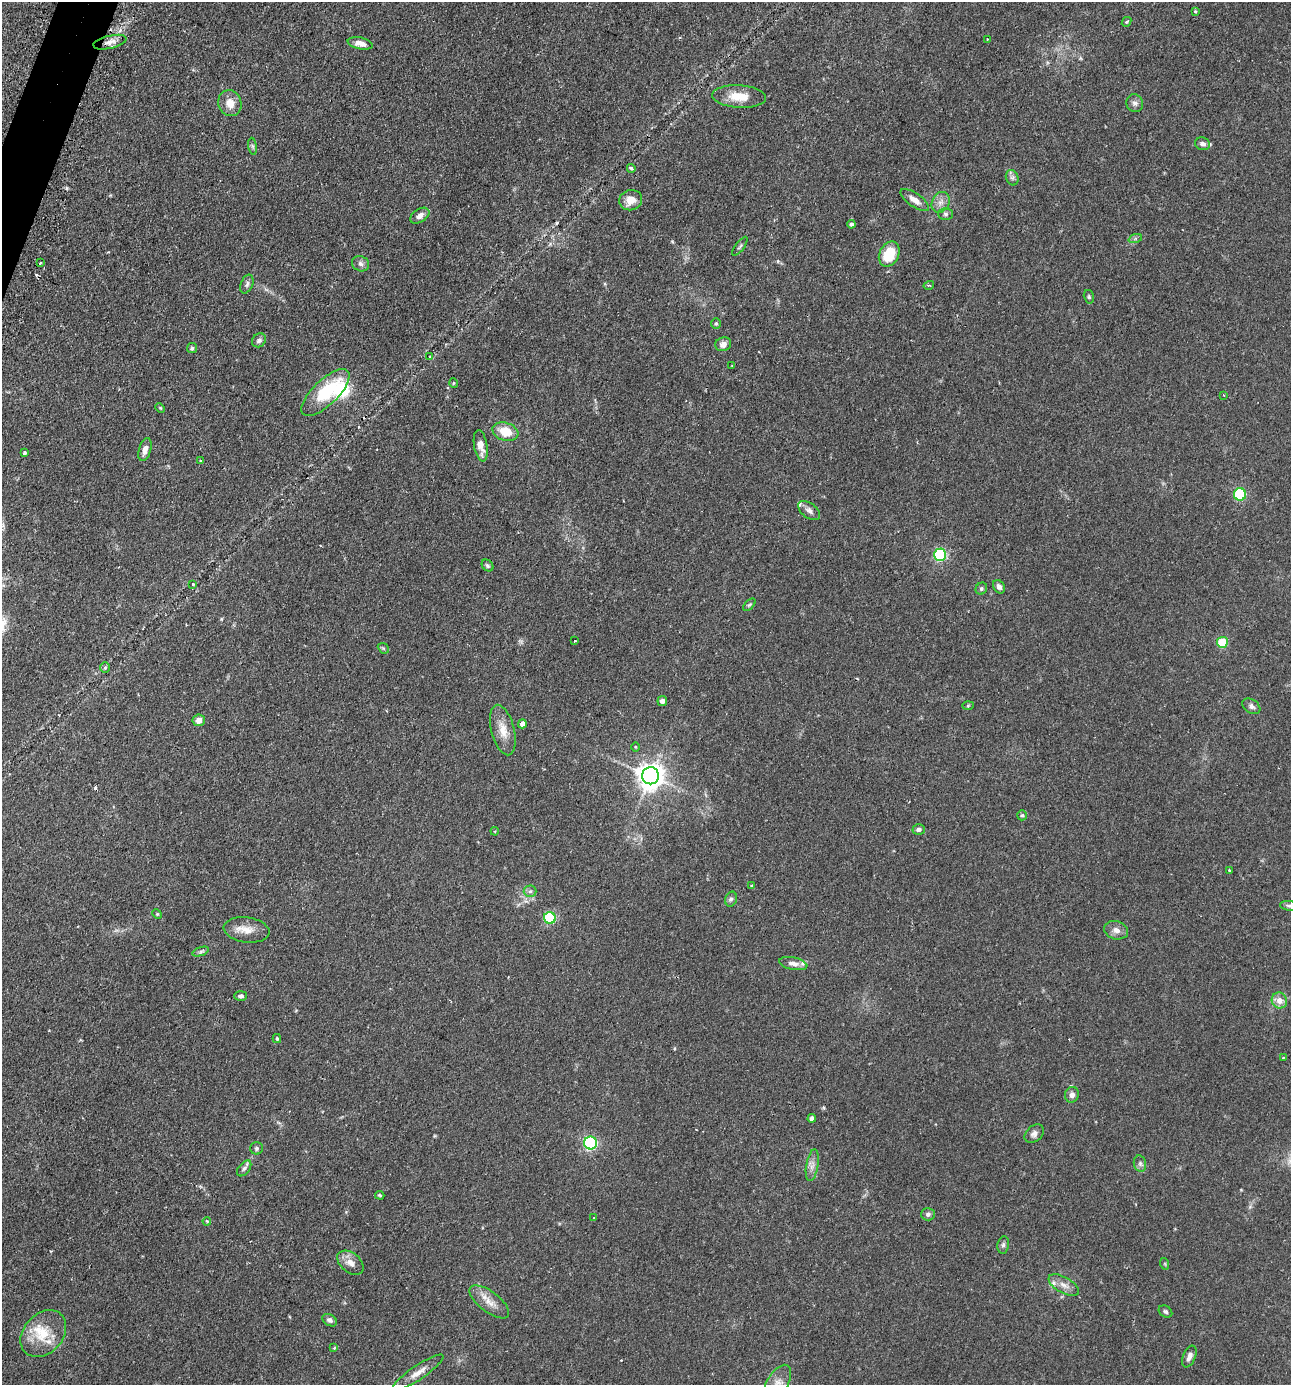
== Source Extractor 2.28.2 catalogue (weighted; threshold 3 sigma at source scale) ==
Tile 11 of 4 x 4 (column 3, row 3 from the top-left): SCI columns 2748-4036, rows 1423-2805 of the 5630 x 5612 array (HDU 1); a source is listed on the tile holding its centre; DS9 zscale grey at full resolution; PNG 1293 x 1387 px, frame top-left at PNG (2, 2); each listed source drawn as its Kron ellipse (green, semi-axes under 4 px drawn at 4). Shown black and unused: <1% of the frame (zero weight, under 2 of 3 exposures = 4% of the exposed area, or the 3 px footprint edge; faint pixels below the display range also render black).
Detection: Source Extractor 2.28.2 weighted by HDU 2 'WHT'; one run over the whole footprint, this tile lists its part. Background 0.152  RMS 0.0074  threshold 0.0331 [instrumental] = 3 sigma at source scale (4.5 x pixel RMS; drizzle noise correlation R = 1.50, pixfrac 1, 0.05/0.05 arcsec/px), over >= 5 px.
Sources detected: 115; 5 cosmic-ray / hot-pixel residue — neither listed nor drawn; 7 inside a brighter listed object's ellipse — not listed separately; the other 103 listed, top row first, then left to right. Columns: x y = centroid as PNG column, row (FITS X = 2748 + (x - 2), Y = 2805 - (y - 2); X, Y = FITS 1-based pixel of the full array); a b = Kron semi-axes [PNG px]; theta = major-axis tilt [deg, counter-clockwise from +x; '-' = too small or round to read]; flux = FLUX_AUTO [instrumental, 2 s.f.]
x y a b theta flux
1195 11 3 3 - 1.1
1126 22 5 3 - 0.9
987 39 2 2 - 0.51
110 42 17 6 13 4.6
360 43 13 6 -11 5.4
739 97 27 11 -3 14
230 103 13 11 -69 8.2
1135 103 9 8 - 2.9
1203 144 7 6 - 2.8
253 146 8 4 -81 1.5
631 168 4 3 - 2.8
1012 178 8 6 -69 1.9
631 200 12 10 16 7.2
915 200 17 6 -35 5.9
941 202 11 8 63 4.3
946 214 7 5 -1 1.6
420 216 10 6 33 4.1
851 224 4 4 - 1.9
1135 239 7 4 19 1.3
740 246 11 3 54 1.3
889 254 13 9 62 21
40 263 3 2 - 0.82
361 264 9 7 -28 2.6
247 284 10 6 67 2.1
929 285 5 3 - 0.8
1089 297 7 5 -76 1.1
716 323 5 5 - 1.1
259 340 7 6 - 2.4
723 344 8 7 - 4.4
192 348 5 5 - 1.1
430 357 3 3 - 0.62
732 366 2 2 - 0.5
454 383 5 3 - 0.59
325 393 31 12 44 37
1223 395 3 2 - 0.42
160 408 5 4 - 0.77
505 432 13 9 -17 15
481 446 16 6 -81 6.7
145 449 12 6 73 4.4
25 453 3 3 - 2.7
201 461 3 3 - 0.91
1240 494 6 6 - 43
809 511 13 7 -37 3.2
940 555 6 6 - 84
487 566 6 5 - 1.3
193 584 3 3 - 0.69
999 587 7 5 -57 2.3
981 589 6 5 - 1.3
749 605 7 4 44 1
575 641 3 2 - 1.3
1222 642 5 5 - 26
383 648 6 4 -43 1
105 668 5 5 - 1.3
662 701 5 5 - 3
968 706 5 3 - 0.74
1251 706 10 6 -33 2.6
199 720 6 6 - 5.3
522 724 4 4 - 3.6
503 730 26 11 -76 11
635 747 5 3 - 0.68
650 776 8 8 - 720
1022 815 5 4 - 1
919 829 6 5 - 2.3
495 831 4 3 - 0.7
1229 871 4 3 - 0.65
751 886 3 3 - 0.88
530 891 6 6 - 1.5
731 899 8 5 74 1.6
1289 906 9 4 -6 1.5
157 914 5 4 - 0.8
550 918 6 5 - 61
247 930 23 12 -7 9.6
1116 930 12 9 -16 4.5
201 951 8 4 19 1.4
793 963 14 6 -10 4.2
241 996 6 5 - 2.1
1279 1000 8 7 - 5.8
277 1039 4 3 - 1
1283 1058 3 2 - 0.57
1072 1095 8 7 - 2.8
812 1118 4 4 - 2.1
1034 1134 11 7 40 3
591 1143 6 6 - 110
257 1148 6 6 - 1.6
1140 1164 8 6 -75 2
812 1165 16 6 80 4.1
244 1168 9 5 52 2
380 1195 5 3 - 0.77
928 1214 7 6 - 2.1
594 1218 3 2 - 0.52
207 1221 4 3 - 0.67
1003 1245 9 5 79 1.8
350 1263 15 9 -38 5.8
1165 1264 6 3 -72 0.73
1064 1285 17 8 -29 5.4
489 1302 23 10 -37 8.4
1165 1311 7 5 -33 1.5
330 1320 8 5 -33 2.3
43 1334 26 19 47 21
334 1348 4 3 - 0.79
1189 1356 11 6 67 3.7
418 1373 30 7 34 7.2
777 1383 20 10 59 10
Overlapping masked pixels (flux is a lower limit): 1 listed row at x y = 325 393
Isophote crosses this tile's border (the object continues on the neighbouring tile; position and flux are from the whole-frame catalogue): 2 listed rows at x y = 1289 906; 777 1383